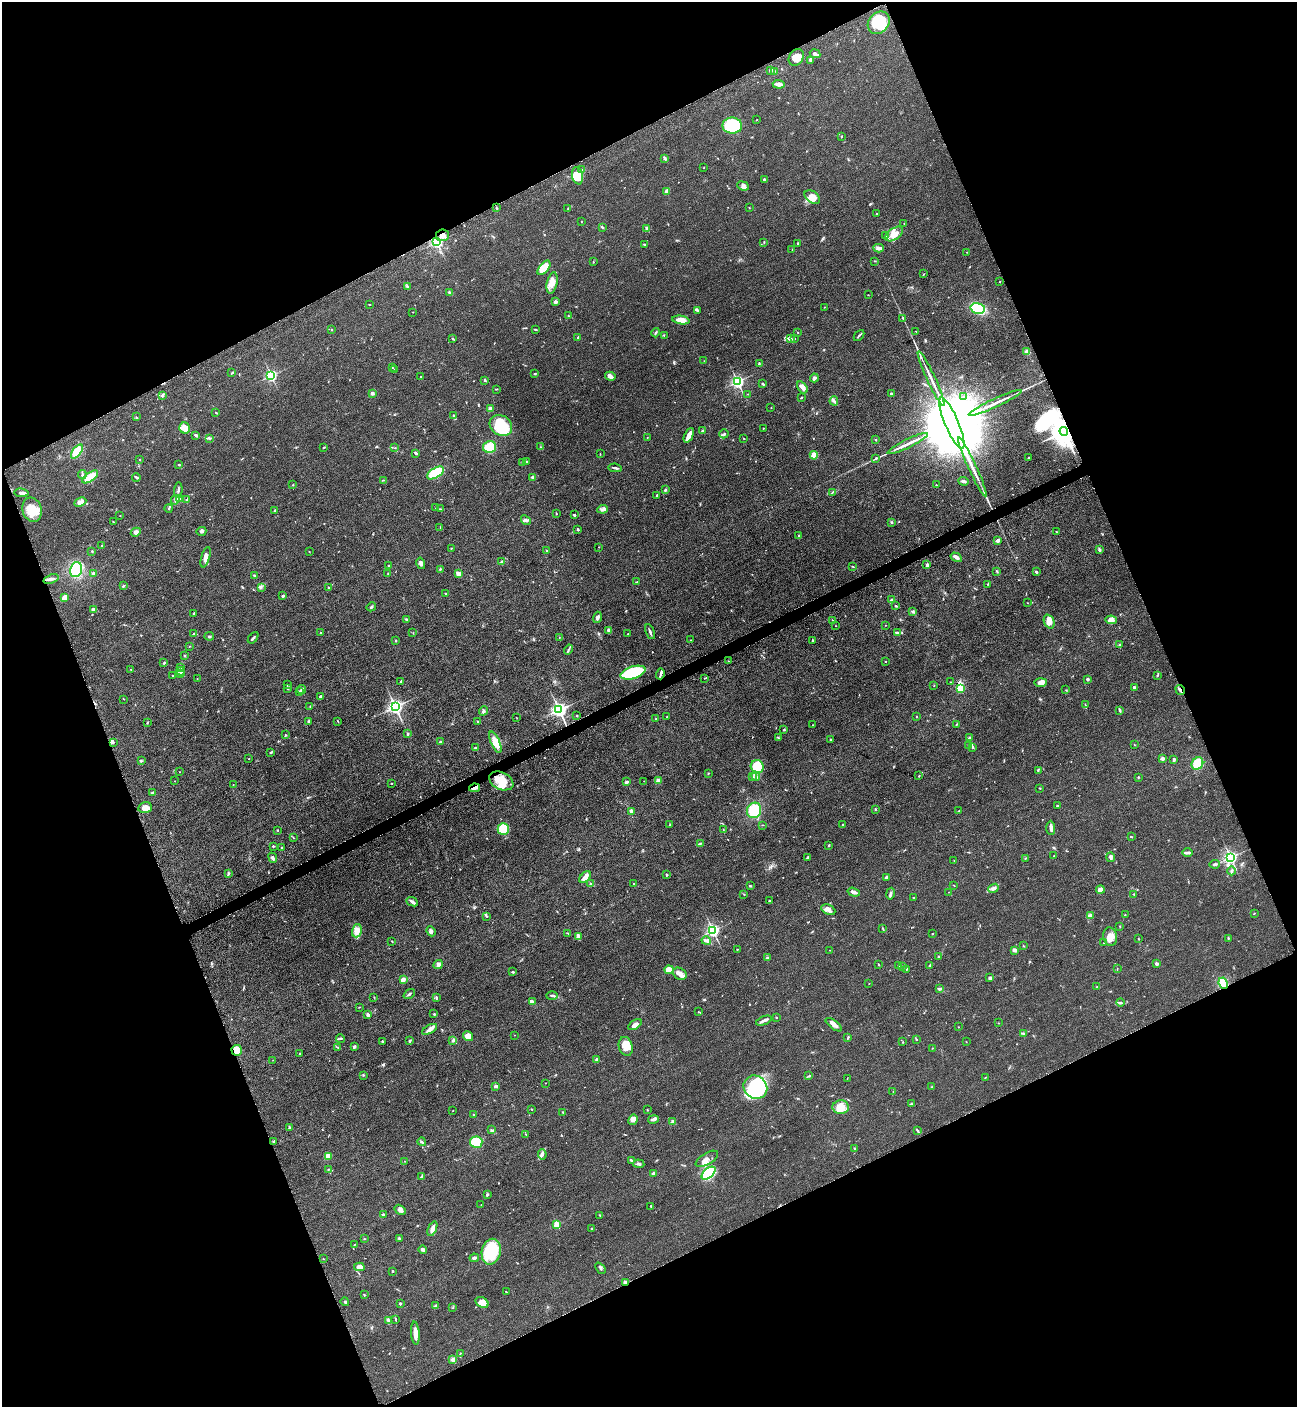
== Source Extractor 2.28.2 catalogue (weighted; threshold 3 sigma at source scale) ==
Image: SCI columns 298-5475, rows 66-5682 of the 5664 x 5700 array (HDU 1 of 3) = the unmasked area's bounding box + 8 px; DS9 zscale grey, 4 x 4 block average (1 PNG px = mean of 4 x 4 image px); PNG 1299 x 1409 px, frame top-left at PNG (2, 2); each listed source drawn as its Kron ellipse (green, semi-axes under 4 px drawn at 4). Shown black and unused: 44% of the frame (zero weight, under 3 of 5 exposures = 4% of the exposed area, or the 3 px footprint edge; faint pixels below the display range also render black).
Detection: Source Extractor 2.28.2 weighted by HDU 2 'WHT'. Background 0.0508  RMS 0.006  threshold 0.027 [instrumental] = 3 sigma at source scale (4.5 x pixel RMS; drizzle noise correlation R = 1.50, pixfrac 1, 0.05/0.05 arcsec/px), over >= 5 px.
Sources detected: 654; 8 inside a brighter object's white glare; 4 cosmic-ray / hot-pixel residue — neither listed nor drawn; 12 coinciding with a brighter row at this scale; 35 inside a brighter listed object's ellipse — not listed separately; of the other 595, all 500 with FLUX_AUTO >= 1.05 (the completeness limit of this list) listed and drawn (95 fainter detections not listed), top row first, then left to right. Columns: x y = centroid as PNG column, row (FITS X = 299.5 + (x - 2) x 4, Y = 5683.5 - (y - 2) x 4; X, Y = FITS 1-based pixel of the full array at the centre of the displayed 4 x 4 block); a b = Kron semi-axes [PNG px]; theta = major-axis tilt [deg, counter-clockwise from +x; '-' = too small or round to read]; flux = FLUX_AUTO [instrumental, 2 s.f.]
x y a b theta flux
879 23 12 10 47 86
815 54 5 3 - 13
796 57 9 7 54 37
810 60 4 3 - 7.2
771 70 3 2 - 5.5
774 71 2 2 - 2.1
779 84 6 3 -4 20
757 120 2 2 - 1.2
732 126 10 8 0 250
841 136 3 2 - 2.1
665 159 4 2 - 4.2
704 168 2 2 - 1.4
581 170 2 2 - 2
577 176 9 5 -78 29
764 179 2 2 - 16
743 186 6 4 -22 12
666 191 3 2 - 12
812 197 9 5 -35 28
496 207 4 2 - 2.7
568 208 3 2 - 2.1
749 208 2 2 - 1.5
876 214 2 2 - 1.5
581 221 2 2 - 1.9
904 224 3 2 - 1.9
602 227 4 2 - 3.8
647 228 3 2 - 3.6
894 234 10 5 35 39
443 235 6 5 - 18
886 235 2 2 - 2.1
437 242 2 2 - 720
764 243 2 2 - 1.6
798 243 3 2 - 3.5
644 245 3 2 - 3.8
879 248 5 3 - 15
792 250 2 2 - 1.6
967 252 2 2 - 1.7
875 261 2 2 - 1.1
593 262 2 2 - 1.8
544 268 8 4 52 51
924 274 2 2 - 1.8
1000 282 2 2 - 1.6
552 283 11 5 78 30
407 287 2 2 - 1.6
449 293 4 2 - 6.5
868 295 2 2 - 1.4
556 302 4 3 - 5
370 304 2 2 - 2.4
824 307 2 2 - 1.1
978 308 7 5 -15 140
697 310 4 2 - 3.2
413 312 2 2 - 1.4
568 316 2 2 - 2.9
903 318 2 2 - 2.6
681 320 9 3 -9 39
535 329 3 2 - 2.9
332 330 2 2 - 1.6
916 331 2 2 - 1.7
797 332 2 2 - 1.5
656 333 5 2 - 4.3
664 335 2 2 - 1.5
859 335 6 2 47 5
578 338 3 2 - 7.8
453 339 2 2 - 2.5
790 339 3 2 - 3.9
794 339 3 2 - 2.5
1027 352 3 3 - 22
704 361 2 2 - 1.2
759 364 3 2 - 3
392 368 2 2 - 1.1
394 370 2 2 - 1.4
232 373 3 2 - 2
535 374 3 2 - 3.1
271 376 2 2 - 610
610 376 5 3 - 14
420 377 2 2 - 1.8
814 378 4 3 - 9
931 379 30 2 -65 40
485 380 3 2 - 4.5
737 382 2 2 - 850
763 384 3 2 - 4
802 387 7 4 -56 15
496 389 3 2 - 1.6
372 393 3 2 - 7.6
748 394 2 2 - 1.3
891 394 4 2 - 6
162 395 4 2 - 4.4
802 397 2 2 - 2
964 397 2 2 - 2.6
834 401 4 2 - 5.4
995 403 29 2 25 35
490 408 3 2 - 11
771 408 2 2 - 1.8
216 412 2 2 - 2.3
453 416 2 2 - 1.8
136 417 3 2 - 2.1
952 423 28 7 -67 130000
501 425 12 10 -38 110
185 428 5 5 - 34
763 428 2 2 - 2.5
702 431 3 2 - 4
1064 431 4 3 - 5600
724 434 4 2 - 4.8
196 435 3 2 - 9.3
689 435 8 3 64 25
647 437 2 2 - 1.5
209 438 3 3 - 4.4
744 438 2 2 - 1.2
876 440 2 2 - 2.3
908 443 22 2 26 31
324 447 2 2 - 2.7
489 447 6 6 - 93
540 447 2 2 - 2.2
395 448 2 2 - 1.2
77 451 8 4 52 68
416 453 3 2 - 5.7
600 454 2 2 - 1.5
814 455 4 4 - 24
876 458 3 2 - 4.3
1028 458 2 2 - 1.7
139 460 2 2 - 2
522 462 2 2 - 2.7
527 462 3 2 - 4.8
179 465 2 2 - 3.1
972 467 32 2 -65 47
615 468 7 2 -9 6.5
435 473 9 5 32 120
82 474 4 2 - 6.6
90 477 9 3 36 63
136 477 4 2 - 4.3
533 477 3 3 - 7.7
383 480 2 2 - 1.6
963 481 5 2 - 10
293 485 2 2 - 1.7
936 485 2 2 - 1.9
178 490 8 2 86 6.5
665 490 2 2 - 5.5
833 492 3 2 - 2.8
21 493 7 2 -7 10
657 495 3 2 - 2.1
179 499 2 2 - 80
175 500 5 2 - 7.3
187 500 4 2 - 3.7
80 502 6 4 25 18
169 508 4 2 - 3.9
436 508 2 2 - 1.2
440 509 2 2 - 1.4
603 509 5 3 - 8.1
32 510 12 9 -72 52
275 511 3 2 - 4.8
556 513 2 2 - 2.2
120 515 2 2 - 1.3
574 515 2 2 - 4.8
526 520 5 3 - 6.7
113 522 2 2 - 1.4
892 522 3 2 - 2.8
440 528 3 2 - 2.1
578 529 2 2 - 4.1
201 531 5 3 - 7.1
136 532 5 4 - 8.2
1056 532 2 2 - 3.9
798 535 3 2 - 2.5
998 540 4 3 - 13
102 546 3 2 - 1.9
599 547 2 2 - 1.4
451 548 3 2 - 2
1099 549 3 2 - 4.1
546 550 2 2 - 2.2
92 551 2 2 - 2.3
309 551 2 2 - 1.1
206 557 10 4 74 20
956 557 6 2 -31 14
502 562 2 2 - 11
421 563 6 3 -76 7.8
927 564 2 2 - 2.5
388 566 2 2 - 2.6
853 566 3 2 - 1.9
440 569 2 2 - 3.4
76 570 7 6 - 120
997 571 3 2 - 2.9
1036 572 3 2 - 4.9
94 573 4 2 - 7.4
388 573 2 2 - 1.1
458 574 3 3 - 16
254 575 3 2 - 2.9
51 579 8 3 19 11
637 582 3 2 - 2.3
988 584 2 2 - 1.8
123 586 3 2 - 2.9
261 587 2 2 - 1.4
328 588 2 2 - 1.6
446 593 2 2 - 4.3
283 596 3 2 - 5.2
64 598 4 3 - 22
891 600 3 2 - 2.7
1027 603 2 2 - 1.1
895 606 3 2 - 3.6
371 607 5 2 - 3.6
94 609 4 3 - 7.3
913 612 2 2 - 2.5
194 613 2 2 - 4.5
597 617 6 3 73 9.9
406 619 4 2 - 3.4
832 620 2 2 - 1.3
1111 620 5 4 - 22
1049 621 7 5 -67 29
886 625 2 2 - 1.2
836 626 2 2 - 1.1
608 630 3 2 - 1.7
650 632 8 2 -69 9
320 633 2 2 - 5.1
413 633 2 2 - 1.2
897 633 3 2 - 3.2
194 634 2 2 - 4
628 634 2 2 - 2.1
209 636 4 2 - 3.9
559 637 2 2 - 2.2
253 638 6 2 50 7
691 640 2 2 - 1.2
813 640 2 2 - 5.6
396 641 2 2 - 2.4
1120 644 2 2 - 2.7
189 646 2 2 - 1.1
568 649 5 2 - 4.8
185 656 2 2 - 2.8
728 661 2 2 - 1.1
886 662 2 2 - 2.2
164 663 4 2 - 3.1
180 667 2 2 - 2.8
131 670 2 2 - 1.4
181 671 4 3 - 5.9
633 673 13 6 17 290
180 674 3 2 - 3.7
660 674 5 2 - 7
1158 675 3 2 - 3
173 676 3 2 - 2.6
704 678 2 2 - 1.2
197 679 2 2 - 1.6
1087 679 3 3 - 4.5
401 681 3 2 - 4.3
951 682 2 2 - 1.5
1040 682 6 4 1 13
287 685 3 2 - 2.5
934 685 2 2 - 1.6
1134 688 3 2 - 6.8
287 689 2 2 - 1.9
961 689 2 2 - 170
302 690 4 3 - 9.1
1066 690 2 2 - 1.3
1180 690 5 2 - 8.5
299 691 2 2 - 9.4
320 696 2 2 - 21
124 699 2 2 - 1.3
1085 705 4 2 - 2.9
310 707 2 2 - 1.6
395 707 3 2 - 1200
559 710 2 2 - 1400
1119 710 4 2 - 5.6
483 711 5 2 - 5.2
577 715 2 2 - 2.4
667 717 2 2 - 1.5
916 717 2 2 - 2.8
517 718 2 2 - 1.4
656 719 2 2 - 1.5
308 721 2 2 - 4.2
338 721 3 2 - 1.9
477 721 2 2 - 1.5
147 722 3 2 - 2.3
813 725 2 2 - 1.9
956 725 3 2 - 2.1
784 730 2 2 - 3.5
407 734 3 2 - 3.9
285 735 2 2 - 2.8
778 738 2 2 - 1.7
970 738 3 2 - 10
831 740 2 2 - 4.1
113 742 2 2 - 2.5
440 742 3 2 - 3.8
495 742 11 4 -66 47
1134 745 2 2 - 1.3
968 746 3 2 - 2.9
973 747 3 2 - 4.4
475 748 3 2 - 3.5
270 752 3 2 - 1.8
249 759 2 2 - 1.2
1162 759 4 3 - 6.8
1174 760 3 2 - 5.9
141 761 2 2 - 2.2
1197 764 6 5 - 68
757 767 7 6 - 80
1038 771 3 2 - 3
180 772 2 2 - 1.6
708 773 2 2 - 2.3
756 776 5 2 - 6.1
919 776 3 2 - 1.9
753 777 2 2 - 1.4
1138 777 2 2 - 3.1
175 781 2 2 - 2.4
501 781 13 8 -24 67
644 781 2 2 - 1.3
658 781 2 2 - 67
626 782 3 2 - 15
391 783 2 2 - 2.1
233 784 3 2 - 1.2
475 788 5 2 - 21
1040 788 2 2 - 1.9
153 793 2 2 - 13
1057 805 2 2 - 2.9
145 808 7 5 14 22
876 809 2 2 - 4.8
754 810 8 7 - 95
631 811 4 3 - 6.9
959 811 2 2 - 2.5
670 825 2 2 - 2
763 825 3 2 - 1.7
843 825 2 2 - 2.5
1051 828 7 3 -88 11
503 829 6 5 - 150
278 830 2 2 - 2.4
723 830 2 2 - 1.7
1131 837 3 2 - 2.8
294 838 2 2 - 1.5
700 843 2 2 - 2.2
829 845 2 2 - 3.5
273 846 2 2 - 2.4
282 848 3 2 - 6
1188 853 5 2 - 11
1054 856 2 2 - 1.1
808 857 3 2 - 6
1110 857 5 3 - 7.4
1230 857 2 2 - 880
273 858 5 2 - 8.3
1025 858 2 2 - 2.1
954 860 2 2 - 1.4
1215 864 5 2 - 5.7
1232 871 4 2 - 7.3
228 874 4 2 - 5.2
667 875 2 2 - 4.4
585 877 7 4 46 17
887 877 4 2 - 8.5
590 883 2 2 - 2.8
633 884 2 2 - 1.9
954 885 2 2 - 1.5
750 886 2 2 - 5.5
994 888 6 4 23 11
1100 890 4 3 - 26
854 892 6 2 -17 15
949 892 2 2 - 1.1
744 894 2 2 - 1.3
890 894 6 2 79 7.1
1134 894 2 2 - 1.3
914 898 2 2 - 2.7
769 901 2 2 - 3.4
412 902 6 3 -24 10
828 910 7 4 -25 15
1254 913 2 2 - 1.7
1091 915 4 2 - 4.9
1125 915 2 2 - 2.5
487 916 2 2 - 1.4
1120 926 2 2 - 1.8
883 929 4 2 - 2.2
357 931 7 5 74 29
431 931 5 3 - 8.8
713 931 2 2 - 870
568 933 4 2 - 2.6
932 934 2 2 - 4.6
578 936 4 2 - 26
1110 937 9 7 -80 36
1228 938 3 2 - 2.8
1138 939 2 2 - 2.7
392 941 2 2 - 2.1
706 941 5 3 - 9.5
1103 943 2 2 - 1.1
1023 946 2 2 - 1.6
737 949 2 2 - 1.8
830 950 2 2 - 1.2
1014 950 3 2 - 13
939 957 4 3 - 5.2
767 958 3 2 - 5
438 964 5 3 - 11
879 964 2 2 - 2.9
1157 964 3 2 - 8.6
930 965 3 2 - 4.8
898 966 2 2 - 1.7
903 967 2 2 - 3.7
1117 968 3 2 - 1.7
907 969 3 2 - 1.6
669 970 4 4 - 15
513 972 3 2 - 4.5
680 974 7 5 -35 16
990 978 3 3 - 5.2
403 979 3 3 - 17
1223 983 6 4 -64 56
869 984 2 2 - 1.3
1097 987 3 2 - 4.3
939 989 3 2 - 4.2
409 994 6 2 36 6
552 996 6 2 1 4.8
374 997 2 2 - 1.5
436 998 4 2 - 3.8
532 1002 4 3 - 11
1120 1003 4 2 - 4.2
359 1007 3 2 - 1.4
698 1012 3 2 - 2.6
434 1014 3 2 - 3
368 1015 3 2 - 12
776 1017 2 2 - 5.2
764 1021 8 2 21 9.7
999 1023 2 2 - 1.3
635 1025 7 3 33 15
834 1025 10 3 -37 21
958 1027 2 2 - 1.6
429 1029 8 4 28 15
1023 1033 3 2 - 4.7
514 1035 2 2 - 2.1
468 1036 5 4 - 25
848 1037 4 2 - 3.4
340 1039 4 2 - 4.3
453 1040 2 2 - 6.5
916 1040 2 2 - 1.5
410 1041 3 2 - 4.9
382 1042 2 2 - 2.9
903 1042 2 2 - 1.5
966 1042 2 2 - 1.1
626 1046 10 6 -73 40
354 1047 3 2 - 6.7
338 1048 2 2 - 2.1
933 1048 2 2 - 1.2
237 1050 5 5 - 51
300 1053 2 2 - 2.7
597 1059 2 2 - 25
273 1060 2 2 - 1.1
363 1075 2 2 - 3.2
809 1076 3 2 - 2.8
985 1077 3 2 - 1.7
847 1079 2 2 - 1.1
546 1083 2 2 - 1.2
495 1086 4 2 - 6.5
755 1087 12 11 - 390
932 1087 2 2 - 1.8
893 1091 2 2 - 1.4
911 1104 3 2 - 2.7
841 1107 8 7 - 32
532 1109 2 2 - 1.7
647 1110 2 2 - 2.2
453 1111 2 2 - 1.2
563 1112 3 2 - 2.8
473 1115 2 2 - 3.7
653 1119 5 2 - 9.3
633 1120 5 4 - 16
673 1121 2 2 - 34
289 1127 4 2 - 3.1
491 1130 2 2 - 3.4
918 1131 4 2 - 4.6
526 1135 3 2 - 2.2
273 1141 2 2 - 2.5
422 1142 4 2 - 3.5
476 1142 6 6 - 110
855 1148 3 2 - 3.4
542 1154 5 3 - 7.2
328 1156 4 3 - 8.6
707 1159 12 5 30 17
405 1161 2 2 - 1.3
631 1161 4 2 - 5.1
639 1164 5 3 - 6.6
328 1169 2 2 - 2.1
653 1173 4 2 - 9.9
709 1173 8 4 40 440
421 1176 4 2 - 2.8
487 1194 3 2 - 5.3
481 1205 2 2 - 1.3
651 1206 2 2 - 3
400 1210 6 4 -31 10
383 1215 2 2 - 16
600 1215 3 2 - 3.1
557 1224 2 2 - 150
432 1229 8 3 67 18
592 1229 2 2 - 1.8
365 1239 3 2 - 1.6
399 1239 4 2 - 4
354 1245 2 2 - 1.2
423 1250 4 3 - 8.3
491 1252 13 9 77 170
474 1258 5 3 - 9.2
323 1259 2 2 - 2.1
359 1267 5 3 - 15
600 1268 6 2 -49 5.2
392 1271 2 2 - 8.9
625 1282 2 2 - 13
506 1292 3 2 - 2.2
364 1295 2 2 - 3
345 1302 4 2 - 4.7
482 1302 7 5 -31 32
400 1304 2 2 - 4.7
435 1306 2 2 - 3.6
453 1308 2 2 - 1.5
395 1319 4 2 - 3.3
388 1321 3 3 - 4.7
415 1333 12 3 -85 28
460 1353 2 2 - 2.2
453 1360 4 3 - 12
Overlapping masked pixels (flux is a lower limit): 8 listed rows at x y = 443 235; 437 242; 1064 431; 1180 690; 475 788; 1223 983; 237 1050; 625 1282
Diffuse or blended objects may show on this block-average render without a row.